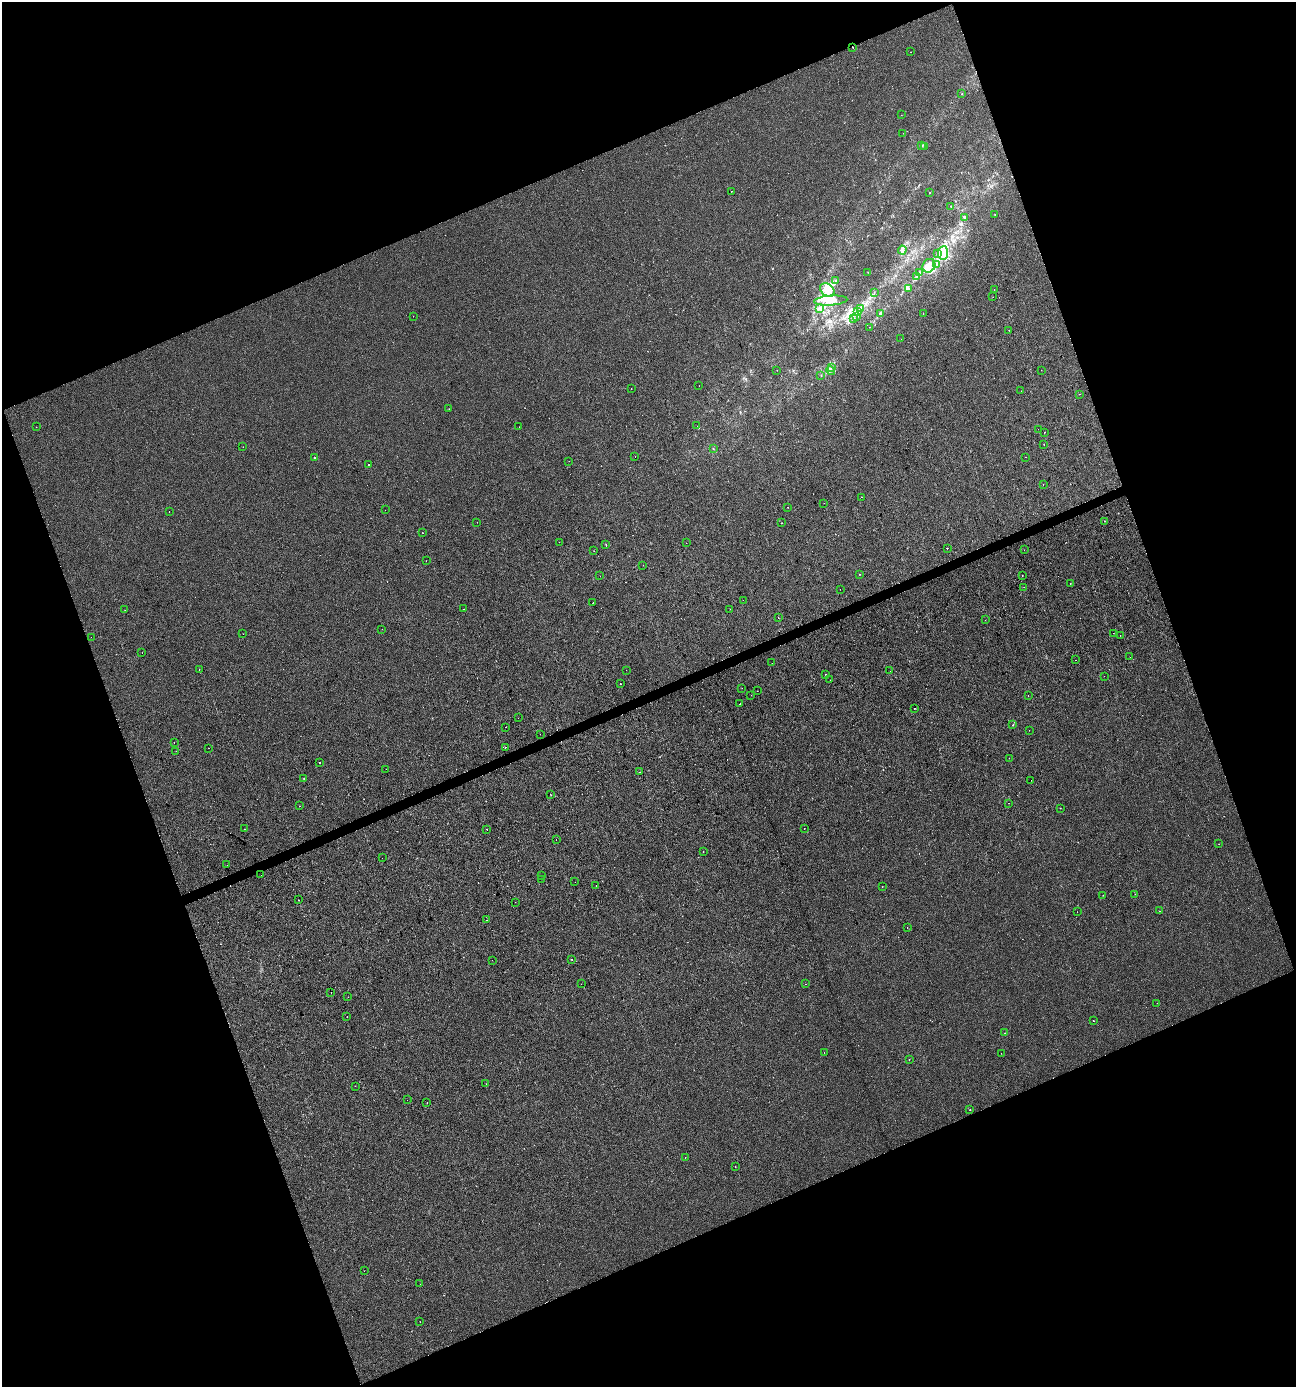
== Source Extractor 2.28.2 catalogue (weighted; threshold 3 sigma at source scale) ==
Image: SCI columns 78-5250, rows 1-5538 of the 5383 x 5538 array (HDU 1 of 3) = the unmasked area's bounding box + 8 px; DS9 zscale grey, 4 x 4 block average (1 PNG px = mean of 4 x 4 image px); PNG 1298 x 1389 px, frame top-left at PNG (2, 2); each listed source drawn as its Kron ellipse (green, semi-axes under 4 px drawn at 4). Shown black and unused: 42% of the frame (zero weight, under 2 of 3 exposures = <1% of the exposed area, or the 3 px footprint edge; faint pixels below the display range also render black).
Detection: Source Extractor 2.28.2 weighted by HDU 2 'WHT'. Background -1.12e-04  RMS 0.0051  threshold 0.0231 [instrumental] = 3 sigma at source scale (4.5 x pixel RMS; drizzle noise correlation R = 1.50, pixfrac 1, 0.0396/0.0396 arcsec/px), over >= 5 px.
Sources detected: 200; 1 inside a brighter object's white glare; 8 cosmic-ray / hot-pixel residue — neither listed nor drawn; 2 coinciding with a brighter row at this scale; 11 inside a brighter listed object's ellipse — not listed separately; the other 178 listed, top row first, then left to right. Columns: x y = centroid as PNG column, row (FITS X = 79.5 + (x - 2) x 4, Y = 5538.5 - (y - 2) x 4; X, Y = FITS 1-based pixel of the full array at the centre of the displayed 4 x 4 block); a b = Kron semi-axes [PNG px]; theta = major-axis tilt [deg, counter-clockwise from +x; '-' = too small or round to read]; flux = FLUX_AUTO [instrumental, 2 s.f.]
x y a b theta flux
852 47 2 2 - 4.5
911 52 2 2 - 1.1
962 94 2 2 - 1
901 115 2 2 - 0.83
903 133 2 2 - 0.89
922 145 2 2 - 1.8
924 147 2 2 - 0.99
731 191 2 2 - 0.81
930 192 2 2 - 0.87
951 206 2 2 - 1.3
994 214 2 2 - 0.68
965 217 3 2 - 2.1
902 250 4 3 - 7.8
943 253 7 5 83 22
937 254 3 2 - 1.9
937 265 3 2 - 3.3
929 266 7 6 - 23
868 272 2 2 - 0.64
919 272 2 2 - 1.6
917 277 3 2 - 2.9
835 281 2 2 - 1.2
908 289 3 2 - 3
994 289 2 2 - 1.6
827 290 8 6 -36 30
874 292 2 2 - 0.95
993 297 2 2 - 1.5
831 300 16 5 4 30
819 308 2 2 - 2.9
860 309 2 2 - 1.1
857 311 2 2 - 1.1
923 313 2 2 - 0.45
880 314 2 2 - 1.4
413 316 2 2 - 0.78
856 316 2 2 - 0.99
854 319 2 2 - 1.2
869 327 2 2 - 2.5
1009 330 2 2 - 2.3
901 339 2 2 - 0.57
831 367 2 2 - 2.3
777 370 2 2 - 0.98
831 370 4 2 - 4
1041 370 2 2 - 0.56
821 375 2 2 - 1.2
699 386 2 2 - 1.8
631 389 2 2 - 1.3
1021 391 2 2 - 0.98
1080 394 2 2 - 1.3
449 409 2 2 - 0.42
697 426 2 2 - 0.51
36 427 2 2 - 0.94
519 427 2 2 - 0.87
1038 429 2 2 - 0.51
1044 432 2 2 - 2.8
1044 445 2 2 - 1
243 447 2 2 - 1.7
713 449 2 2 - 2.2
635 456 2 2 - 1.5
1025 457 2 2 - 1.1
315 458 2 2 - 8.9
569 461 2 2 - 0.61
369 464 2 2 - 3.9
1043 485 2 2 - 0.81
861 497 2 2 - 0.74
824 503 2 2 - 0.5
788 507 2 2 - 0.83
385 510 2 2 - 0.58
169 512 2 2 - 1.5
1104 521 2 2 - 1.3
477 522 2 2 - 0.63
782 523 2 2 - 1.4
423 533 2 2 - 1.2
559 542 2 2 - 0.43
686 543 2 2 - 1.4
606 544 2 2 - 1.5
947 548 2 2 - 3.5
1024 550 2 2 - 1.3
594 551 2 2 - 0.64
426 561 2 2 - 0.49
643 565 2 2 - 0.85
859 574 2 2 - 7.1
1022 575 2 2 - 0.53
600 576 2 2 - 0.38
1070 583 2 2 - 0.67
1024 587 2 2 - 0.51
840 589 2 2 - 0.67
743 600 2 2 - 0.44
593 602 2 2 - 1.2
463 609 2 2 - 0.46
730 609 2 2 - 0.88
125 610 2 2 - 0.43
778 618 2 2 - 1.1
985 620 2 2 - 0.86
382 629 2 2 - 0.45
1113 633 2 2 - 0.7
243 634 2 2 - 0.69
1120 635 2 2 - 0.9
91 637 2 2 - 0.48
142 653 2 2 - 1.3
1130 657 2 2 - 3.3
1076 660 2 2 - 0.53
772 663 2 2 - 1.2
199 670 2 2 - 2.4
626 670 2 2 - 0.64
890 671 2 2 - 2.2
825 674 2 2 - 1.1
1104 676 2 2 - 1.1
830 680 2 2 - 0.41
620 684 2 2 - 1.9
742 688 2 2 - 5.4
757 691 2 2 - 0.53
751 695 2 2 - 2.6
1028 695 2 2 - 0.61
740 704 2 2 - 6.6
914 708 2 2 - 1.3
518 718 2 2 - 1.6
1013 725 3 2 - 1.5
505 727 2 2 - 1.3
1029 730 2 2 - 0.55
540 734 2 2 - 1.6
174 742 2 2 - 0.78
505 747 2 2 - 1.3
209 748 2 2 - 0.54
176 751 2 2 - 0.49
1009 758 2 2 - 0.7
320 762 2 2 - 2.6
386 769 2 2 - 0.54
639 772 2 2 - 0.75
304 779 2 2 - 1.7
1031 780 2 2 - 0.5
550 794 2 2 - 0.63
1008 803 2 2 - 0.44
299 806 2 2 - 1.7
1060 808 2 2 - 0.79
804 828 2 2 - 1.2
244 829 2 2 - 0.57
487 829 2 2 - 2.9
556 840 2 2 - 6.8
1219 844 2 2 - 1.1
703 851 2 2 - 1.6
382 858 2 2 - 0.39
227 865 2 2 - 0.53
261 875 2 2 - 1.2
541 875 2 2 - 2.7
542 879 2 2 - 1.8
575 882 2 2 - 0.4
596 885 2 2 - 1.1
882 887 2 2 - 0.54
1135 894 2 2 - 0.84
1103 895 2 2 - 0.66
298 900 2 2 - 0.86
515 902 2 2 - 0.48
1160 911 2 2 - 0.66
1077 912 2 2 - 0.81
486 920 2 2 - 1.3
907 928 2 2 - 0.78
492 960 2 2 - 0.37
572 960 2 2 - 1.3
581 984 2 2 - 0.5
806 984 2 2 - 0.99
331 992 2 2 - 3.9
348 997 2 2 - 0.77
1157 1003 2 2 - 0.52
347 1016 2 2 - 1.8
1094 1021 2 2 - 2.5
1005 1033 2 2 - 0.85
824 1052 2 2 - 0.83
1001 1053 2 2 - 0.52
909 1059 2 2 - 2
486 1084 2 2 - 0.8
355 1086 2 2 - 0.47
407 1100 2 2 - 0.55
427 1103 2 2 - 0.68
970 1110 2 2 - 1.5
685 1157 2 2 - 1.9
735 1167 2 2 - 0.99
364 1271 2 2 - 0.76
420 1284 2 2 - 0.42
420 1322 2 2 - 0.61
Overlapping masked pixels (flux is a lower limit): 1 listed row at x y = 852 47
Diffuse or blended objects may show on this block-average render without a row.